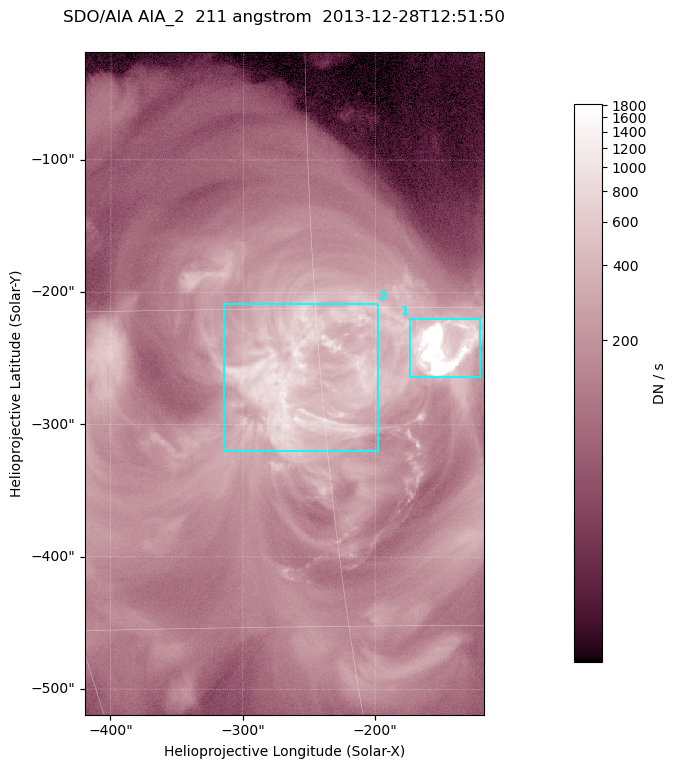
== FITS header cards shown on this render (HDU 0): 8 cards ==
TELESCOP= 'SDO/AIA '
INSTRUME= 'AIA_2   '
WAVELNTH=                  211
WAVEUNIT= 'angstrom'
DATE-OBS= '2013-12-28T12:51:50.63'
CTYPE1  = 'HPLN-TAN'
CTYPE2  = 'HPLT-TAN'
BUNIT   = 'DN / s  '

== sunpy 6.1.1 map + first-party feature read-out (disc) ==
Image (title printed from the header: SDO/AIA AIA_2  211 angstrom  2013-12-28T12:51:50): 501 x 833 px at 0.601 arcsec/px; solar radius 976 arcsec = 1624 px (partial field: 5.0% of the solar disc is inside the frame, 100% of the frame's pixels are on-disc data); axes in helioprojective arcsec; data unit DN / s (BUNIT, on the colour bar)
Orientation: roll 0.0564 deg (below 1 deg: not rotated)
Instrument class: DISC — disc imager (sunpy class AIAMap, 211 A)
Bright regions (active regions / flare kernels): reference = the on-disc median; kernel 5 px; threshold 5 sigma = 494 DN / s over a disc level ~142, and >= 1.15x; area >= 417 px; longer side >= 6 px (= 3.6 arcsec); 2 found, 2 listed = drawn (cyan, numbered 1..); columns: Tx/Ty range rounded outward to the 2 arcsec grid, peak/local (2 s.f.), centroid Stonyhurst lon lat
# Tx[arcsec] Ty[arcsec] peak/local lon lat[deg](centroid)
1 -174..-120 -264..-220 77 -9 -17
2 -314..-198 -320..-208 8.6 -16 -18